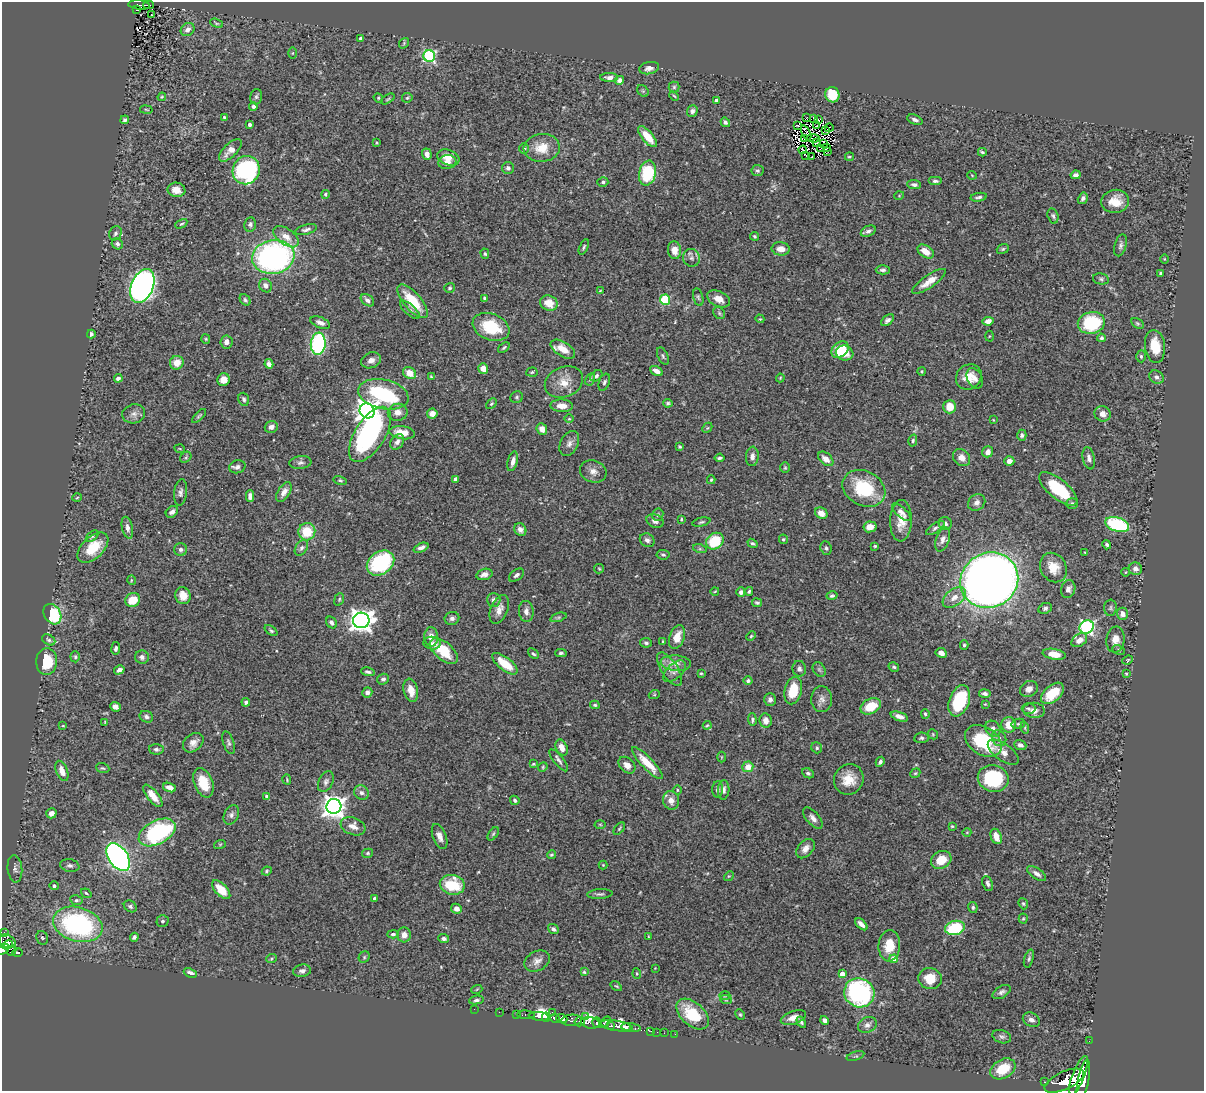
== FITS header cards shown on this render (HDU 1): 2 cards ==
NAXIS1  =                 1202
NAXIS2  =                 1089

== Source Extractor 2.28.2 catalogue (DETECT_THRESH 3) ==
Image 1202 x 1089 px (HDU 1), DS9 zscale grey, 1 PNG px = 1 image px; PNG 1206 x 1093 px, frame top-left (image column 1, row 1089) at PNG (2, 2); each listed source drawn as its Kron ellipse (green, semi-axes under 4 px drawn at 4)
Background 0.837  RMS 0.027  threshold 0.0815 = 3 sigma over >= 5 px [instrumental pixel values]
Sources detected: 478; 2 with non-positive FLUX_AUTO (blend fragments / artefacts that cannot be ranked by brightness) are neither listed nor drawn; the other 476 listed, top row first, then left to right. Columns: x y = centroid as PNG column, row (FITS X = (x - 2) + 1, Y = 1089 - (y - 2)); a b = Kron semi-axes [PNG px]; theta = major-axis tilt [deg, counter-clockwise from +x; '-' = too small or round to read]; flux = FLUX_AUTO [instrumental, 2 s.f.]
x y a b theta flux
139 5 11 4 -5 75
148 5 5 2 - 18
137 10 4 2 - 21
151 15 3 2 - 2.5
216 23 7 3 -22 2.2
188 29 7 6 - 9.1
361 38 3 3 - 3.5
404 43 6 4 50 2.3
293 53 5 3 - 1.7
429 56 6 6 - 230
649 68 10 6 11 8.5
609 77 9 4 -2 7.3
620 80 4 4 - 8.8
674 87 5 5 - 2.9
643 91 6 5 - 2.9
832 95 8 7 - 45
674 96 5 3 - 2
162 97 4 3 - 1.7
256 97 8 6 75 4.1
378 98 5 4 - 2
407 98 5 5 - 2.4
388 99 7 3 33 2
716 101 4 4 - 13
253 106 4 4 - 6.2
146 110 6 3 -10 1.8
692 111 6 5 - 5.5
224 117 4 3 - 2.1
806 118 3 2 - 3.6
813 118 2 2 - 320
818 119 3 2 - 1.5
125 120 4 4 - 4.3
915 120 8 4 -22 6.3
725 122 5 4 - 4.6
250 125 3 3 - 6.1
797 125 3 2 - 1.5
816 126 3 2 - 2.7
829 128 4 2 - 1.1
826 131 3 2 - 1.8
806 133 8 2 -66 2.9
647 137 13 5 -50 35
814 138 6 2 -3 1.4
805 139 2 2 - 0.51
376 143 3 3 - 1.7
816 143 2 2 - 1.7
823 144 4 2 - 1.1
542 148 18 14 6 39
826 148 3 2 - 2.1
524 149 5 5 - 3.3
821 149 4 2 - 0.75
230 150 14 6 44 16
803 150 4 2 - 1.4
827 151 2 2 - 0.26
982 152 4 3 - 3.4
427 154 6 4 -72 9.9
805 155 3 2 - 1.8
448 157 11 7 -21 21
812 157 3 2 - 1.8
849 157 4 3 - 2
447 162 9 7 8 11
508 168 6 6 - 6
246 170 14 13 - 290
757 171 6 5 - 3.6
647 173 12 8 78 110
972 175 5 3 - 1.4
1076 175 5 4 - 6.7
935 181 7 4 0 3.8
603 182 5 4 - 3.5
914 184 7 4 -4 5.3
176 190 9 7 -9 20
325 194 4 4 - 2.5
899 196 5 3 - 1.5
979 197 8 3 8 4
1083 198 6 4 59 5.6
1115 201 14 11 6 28
1053 216 8 5 -73 4.2
181 224 6 3 28 2.5
250 224 7 6 - 4.6
306 230 11 5 15 5.5
868 231 8 5 27 5.7
115 233 7 6 - 5
754 236 4 4 - 2.7
286 237 14 8 -36 19
117 244 6 5 - 4.9
1121 245 11 6 74 5.8
584 247 8 3 67 3
781 249 9 6 -5 16
1003 249 6 4 22 2.9
674 250 9 6 -84 18
926 251 9 6 -36 20
485 254 5 4 - 2.6
273 257 21 17 9 520
691 258 9 8 - 8.4
1164 259 4 3 - 1.6
883 270 7 4 1 4.6
1161 273 4 3 - 5.6
1101 279 8 5 -11 3.7
929 281 20 6 35 20
142 286 18 11 68 900
266 286 7 6 - 9.3
450 288 5 5 - 3
600 291 4 2 - 1.3
698 297 9 5 -75 3.6
485 298 4 4 - 8.7
719 299 12 7 -26 17
245 300 6 4 -47 3.5
367 300 7 5 -37 7.2
665 300 5 5 - 97
413 301 21 8 -49 60
549 303 9 7 -24 24
410 310 12 5 -42 5.8
719 313 6 5 - 3.2
760 319 4 3 - 1.7
888 320 7 4 39 6
988 321 5 4 - 13
320 323 10 5 -22 8.6
1091 323 13 11 11 120
1137 323 7 4 -31 2.9
491 327 19 13 -21 81
91 334 4 3 - 4.3
989 336 5 3 - 1.8
1101 338 4 4 - 4.8
206 339 5 4 - 2.1
226 342 6 6 - 8.3
318 344 11 7 84 280
1155 346 16 10 -82 44
504 348 7 4 38 2.9
563 349 14 7 -32 26
840 350 10 7 41 52
845 353 9 7 -18 22
663 356 9 5 -65 3.8
1141 356 6 4 -87 3.8
371 360 10 7 22 9.9
177 363 7 6 - 19
269 364 5 4 - 7.8
483 368 5 5 - 18
656 371 7 4 -29 12
922 371 4 3 - 2
532 372 6 4 7 2.6
410 373 7 5 -36 22
596 376 7 5 41 4.7
431 377 4 3 - 1.8
969 377 13 12 - 25
1156 377 8 6 -32 5.5
118 378 4 4 - 4.9
780 378 4 4 - 1.9
975 378 11 7 -63 9.6
590 379 6 4 61 3.1
223 380 6 6 - 17
564 382 20 15 23 28
604 382 9 5 69 4.5
383 394 25 14 -12 180
517 397 6 6 - 3.1
244 399 6 5 - 4
668 403 5 4 - 3
491 404 6 3 45 2.4
562 406 11 6 -2 17
950 407 6 6 - 30
367 411 8 7 - 1300
398 412 10 8 8 13
134 414 11 9 12 9.9
432 414 5 5 - 14
1103 414 8 7 - 11
199 416 9 3 45 2.8
569 419 5 3 - 1.8
993 420 3 3 - 1.3
271 427 6 5 - 7.6
707 428 6 4 45 2.5
542 429 6 5 - 13
402 433 13 6 -8 26
370 434 31 15 57 290
1022 435 5 4 - 3.7
913 440 6 4 75 2.8
397 442 8 6 55 8.6
569 444 13 9 62 9.7
680 447 4 3 - 2.6
180 449 5 3 - 1.6
988 452 6 5 - 11
752 456 10 6 85 8.1
186 457 6 4 47 3.1
720 458 5 3 - 3.5
962 458 9 7 -44 14
1089 458 11 6 -78 7.8
826 459 9 5 -42 16
513 461 10 5 75 9.9
1009 461 5 5 - 13
300 463 11 6 7 6.1
237 467 8 6 15 6.4
785 468 5 5 - 2.4
593 471 13 11 -20 14
456 479 4 4 - 11
340 480 7 4 -13 3.2
711 480 4 3 - 2.1
864 488 22 17 -27 100
1058 489 23 9 -39 80
284 492 11 6 59 12
181 493 13 6 83 6.8
250 496 6 4 87 7.2
77 498 5 3 - 1.5
977 502 9 7 39 8.1
1072 504 6 5 - 4.5
172 512 7 5 39 6.8
901 512 12 5 -43 8.2
821 513 6 5 - 18
658 515 6 5 - 4
681 519 4 3 - 1.6
655 521 9 6 -20 7.3
901 521 21 11 88 27
701 522 9 4 13 3.3
945 524 7 6 - 5.9
1117 524 12 7 -19 140
870 527 7 5 10 21
127 528 11 5 -78 7.3
935 528 10 4 32 4.8
520 530 7 5 -54 8.5
307 532 9 8 - 48
92 536 7 4 40 3.3
783 539 5 4 - 3
943 539 12 6 71 8.7
647 540 8 6 -34 6.8
715 541 9 7 39 65
752 543 5 4 - 3.1
1107 545 5 3 - 3.5
875 546 4 4 - 2
93 548 19 10 44 51
301 548 8 5 56 5.1
421 548 8 4 22 8.1
826 548 7 5 -66 4.2
181 549 6 6 - 5.8
700 549 7 4 -18 3.1
1085 552 3 3 - 1.3
663 555 6 4 -4 3.4
380 563 15 11 35 170
1053 567 15 12 -57 29
599 569 5 4 - 2
1135 569 6 6 - 8.8
1126 572 4 3 - 1.4
484 574 8 5 15 8.8
516 575 8 5 36 5.2
131 580 5 3 - 1.6
989 580 29 27 31 2400
1068 589 9 7 74 8.6
715 591 4 2 - 1.5
749 591 4 3 - 2.9
741 592 5 4 - 6.6
183 596 9 7 -73 20
832 596 5 4 - 3.3
954 597 13 8 37 19
339 599 6 4 69 3
133 600 7 6 - 34
494 600 7 6 - 7.3
757 603 5 4 - 3.3
1045 608 7 5 25 4.4
1110 608 8 6 85 4.1
499 609 15 8 67 14
526 611 10 7 -84 9
52 614 11 8 -58 99
1122 614 6 5 - 9.3
558 617 8 4 18 3.3
452 618 7 6 - 5.7
361 620 8 7 - 1500
331 622 6 5 - 5.2
1087 627 7 6 - 390
271 631 7 4 -37 3
751 636 5 4 - 2.2
431 637 10 6 -88 15
677 637 12 7 72 24
49 640 7 5 -30 4.2
1079 640 8 6 36 13
1115 640 13 9 82 17
663 641 4 3 - 1.7
432 643 9 6 -7 5.6
646 643 6 4 -11 4.2
964 645 5 4 - 2.8
116 648 6 4 81 4.5
1119 650 6 4 -27 2.8
444 651 17 9 -40 56
561 653 6 4 2 3
941 653 6 4 -26 9.1
533 654 6 4 -42 3.2
1054 654 11 5 -10 29
75 657 5 4 - 2.7
142 657 7 6 - 6.3
1128 660 5 4 - 1.9
47 661 13 10 86 62
676 663 15 7 -4 14
505 664 15 6 -37 43
894 667 5 4 - 3.3
670 669 19 8 -57 17
799 669 8 7 - 6
819 669 8 6 -55 3.8
119 670 5 4 - 9.4
675 671 14 7 42 11
368 672 7 4 -12 4.2
701 673 4 4 - 2
1126 674 4 3 - 2.1
383 679 6 5 - 5
748 681 4 4 - 3.9
1029 689 9 7 29 11
411 690 12 7 -76 19
793 690 14 8 76 50
367 692 5 5 - 5.9
1052 693 13 8 42 48
985 694 5 4 - 5.5
654 695 5 3 - 2
822 699 13 10 89 11
770 700 6 5 - 5.6
959 701 16 10 70 110
246 702 4 4 - 4.1
985 704 4 4 - 1.4
595 705 5 4 - 3.2
871 706 11 7 27 44
115 707 5 5 - 8.2
1029 708 7 5 0 4
1034 710 11 7 -6 12
925 714 5 4 - 2.8
899 716 9 4 -19 9.6
146 717 7 5 -23 6.6
752 720 6 3 -88 3.4
766 720 7 6 - 12
105 722 4 3 - 1.7
1018 724 7 5 12 3.7
707 725 4 3 - 2.2
1009 725 8 7 - 22
63 726 4 2 - 1.5
1025 728 6 3 -73 2.3
993 729 8 7 - 8.5
933 734 5 4 - 2
921 738 7 5 6 4
999 738 8 7 - 6.6
983 741 20 13 -32 110
193 743 11 8 39 12
229 743 12 5 -71 4.9
1020 745 6 5 - 6.6
562 748 8 5 -67 16
817 748 6 5 - 3.5
156 749 7 5 -3 4.8
1003 752 18 8 -36 17
721 757 5 3 - 1.6
559 760 13 5 -50 6.3
880 762 5 4 - 5
647 763 21 6 -46 36
533 764 4 3 - 2.1
627 765 10 7 -44 13
543 767 5 4 - 2.2
748 767 5 5 - 21
103 768 7 4 -18 2.9
62 771 11 5 -68 17
808 773 6 4 -27 3.8
915 773 5 4 - 2.5
993 778 15 13 -11 130
287 779 5 3 - 1.8
849 779 15 14 - 31
326 782 11 7 64 7.1
203 783 15 9 -68 38
170 788 6 4 -20 12
717 789 8 5 86 4.4
677 790 5 3 - 1.8
724 790 10 6 86 7.4
361 793 8 7 - 7.5
153 796 13 5 -51 21
267 797 4 4 - 9.8
515 800 5 4 - 3.6
671 800 9 8 - 16
334 806 7 7 - 1500
51 813 5 5 - 11
231 815 10 7 66 7.2
813 818 13 6 -49 9.2
600 824 5 3 - 1.8
353 826 13 8 -20 17
952 826 3 3 - 2
619 829 7 3 50 2.2
157 832 20 11 28 230
967 832 4 3 - 1.5
493 834 7 4 55 2.7
440 836 13 6 -69 10
996 836 8 5 -69 19
220 844 6 3 19 2
805 849 11 7 48 11
368 853 5 4 - 2.8
551 855 4 3 - 2.2
118 857 15 9 -55 660
941 860 10 8 28 34
70 865 10 6 -11 5.6
603 865 4 4 - 1.7
15 869 13 7 -84 9.4
267 871 5 4 - 2.5
1037 874 10 5 -35 7.8
729 876 5 4 - 1.8
988 883 8 5 -68 4.6
452 885 12 9 -11 67
54 886 4 4 - 4.5
221 890 12 6 -47 34
86 893 5 3 - 2.2
600 894 13 5 5 4.9
374 898 4 3 - 2.7
76 900 6 5 - 3.4
1023 904 6 4 -67 2.6
130 906 7 5 -34 4.1
973 907 5 4 - 3.7
456 909 5 5 - 11
1023 919 5 4 - 2
162 921 6 6 - 4.1
78 924 25 17 -16 310
861 924 7 4 -45 8.5
955 928 10 7 14 100
553 929 6 4 -38 4.7
4 932 4 3 - 19
393 934 5 4 - 4.2
404 935 7 7 - 13
648 936 3 2 - 1.2
134 937 4 4 - 4.5
42 938 7 5 -69 3.7
444 939 5 4 - 3.9
7 941 8 6 -23 360
7 945 5 3 - 220
889 946 15 11 85 37
3 949 7 5 33 450
12 951 6 4 61 97
17 953 5 3 - 190
364 957 6 5 - 2.5
271 959 5 3 - 2.2
894 959 4 4 - 26
1029 959 9 4 73 3.7
537 961 13 9 28 12
655 968 2 2 - 0.99
302 971 9 6 9 6.2
584 972 4 4 - 2.3
190 973 7 4 -22 7.6
637 974 5 3 - 2.2
842 974 4 4 - 15
930 979 12 10 -15 35
616 986 6 3 -34 2
477 989 5 3 - 1.6
1002 992 10 6 31 6.1
859 993 15 14 - 290
725 996 5 3 - 1.8
476 1000 7 4 9 4.1
726 1000 6 3 -18 1.8
474 1009 2 2 - 13
499 1012 2 2 - 9.1
552 1012 2 2 - 53
517 1014 2 2 - 7.5
693 1014 19 11 -42 75
526 1015 9 3 -5 69
740 1015 5 4 - 2.3
539 1016 10 4 -6 1000
585 1016 4 3 - 97
546 1017 4 3 - 1500
555 1018 5 3 - 500
793 1018 13 6 18 16
562 1019 5 4 - 1100
572 1020 10 5 2 340
825 1020 4 4 - 8.5
1031 1020 9 7 -31 8.9
580 1022 5 4 - 340
605 1022 7 4 41 230
801 1022 6 4 -60 3.9
590 1023 9 5 -9 410
597 1023 5 4 - 200
867 1025 10 7 27 8.3
611 1026 4 3 - 280
617 1026 16 5 -10 550
626 1027 5 4 - 1000
631 1028 10 4 -7 350
651 1031 3 2 - 14
657 1032 2 2 - 8.2
664 1033 3 2 - 2.1
675 1034 2 2 - 9.6
1002 1037 9 6 -18 5
1089 1041 2 2 - 6.5
855 1056 9 4 17 2.9
1003 1069 13 9 30 49
1078 1075 21 6 69 3900
1064 1081 21 9 25 3800
1083 1081 21 5 78 3500
1045 1082 3 2 - 18
At the frame edge (FLAGS 8, measured only in part): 1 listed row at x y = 3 949
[2 non-positive-flux detections neither listed nor drawn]